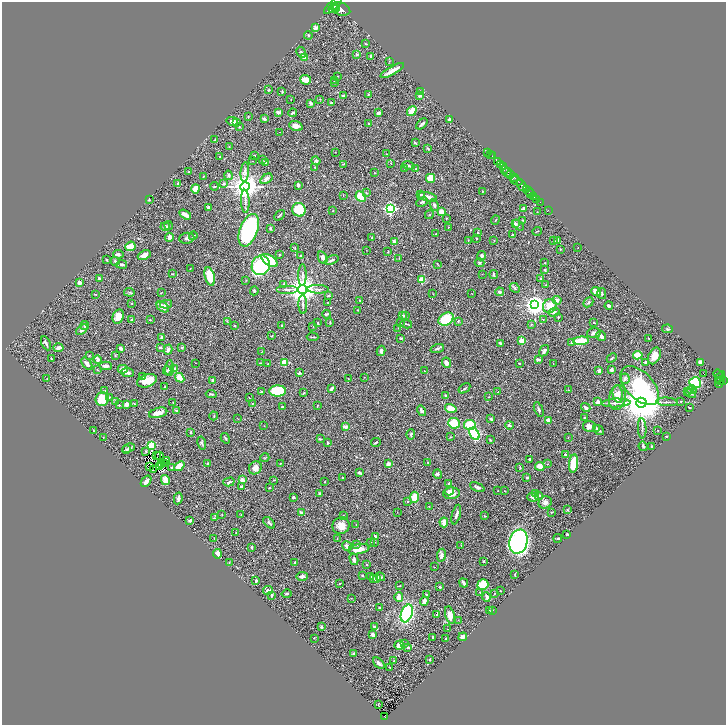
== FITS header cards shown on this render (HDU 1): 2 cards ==
NAXIS1  =                 1448
NAXIS2  =                 1445

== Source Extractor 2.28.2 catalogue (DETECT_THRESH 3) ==
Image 1448 x 1445 px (HDU 1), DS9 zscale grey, zoomed out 1/2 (1 PNG px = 2 x 2 image px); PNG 728 x 727 px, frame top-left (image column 1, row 1445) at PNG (2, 2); each listed source drawn as its Kron ellipse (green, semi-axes under 4 px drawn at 4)
Background 0.624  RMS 0.025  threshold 0.0745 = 3 sigma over >= 5 px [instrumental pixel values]
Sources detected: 551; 52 cannot appear on this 1/2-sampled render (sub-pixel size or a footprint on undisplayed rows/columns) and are neither listed nor drawn; the other 499 listed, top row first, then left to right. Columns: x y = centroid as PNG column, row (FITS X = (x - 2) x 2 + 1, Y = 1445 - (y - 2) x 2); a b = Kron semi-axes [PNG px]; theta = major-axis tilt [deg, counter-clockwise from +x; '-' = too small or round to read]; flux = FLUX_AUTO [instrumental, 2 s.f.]
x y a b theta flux
333 5 11 3 45 4200
333 8 6 2 47 1200
336 9 3 2 - 1200
341 9 10 6 -20 5100
316 28 4 3 - 20
308 35 4 3 - 3.8
366 44 3 2 - 2.8
301 52 6 2 -62 7.1
357 54 3 3 - 8.3
371 56 3 3 - 7.3
304 57 3 2 - 41
389 61 3 2 - 2.2
392 71 13 3 29 55
338 76 3 2 - 1.5
306 80 5 5 - 35
334 81 2 2 - 1.5
334 83 3 2 - 2.4
269 90 3 2 - 4.4
282 91 3 2 - 3.6
420 91 3 3 - 4.6
368 94 3 3 - 4
343 96 4 2 - 10
420 96 4 4 - 10
291 99 2 1 - 1.5
320 99 2 2 - 1.8
311 103 3 3 - 20
332 103 4 2 - 4.3
412 111 5 3 - 93
279 112 4 3 - 14
292 113 4 3 - 8.7
379 113 4 3 - 14
248 117 2 2 - 4.2
264 119 3 3 - 12
449 120 3 3 - 11
232 121 6 4 -14 29
236 122 4 3 - 6.8
369 124 2 2 - 4.8
422 124 6 2 41 15
296 126 7 4 -19 27
239 127 3 2 - 3.2
280 132 2 1 - 1.5
215 140 3 2 - 4.5
415 143 4 2 - 6.5
229 147 2 2 - 1.8
428 148 4 3 - 4.6
335 152 2 2 - 1.5
488 153 3 1 - 45
386 154 2 2 - 1.4
491 154 2 1 - 31
255 155 2 2 - 3.5
492 156 2 1 - 29
220 157 3 3 - 6.6
263 159 3 2 - 4.2
252 161 3 2 - 1.7
316 161 4 4 - 9.3
497 161 4 2 - 1600
265 162 4 4 - 15
391 163 3 2 - 2.2
343 164 4 2 - 3.2
501 164 2 2 - 260
408 166 6 3 -13 7.4
503 167 3 2 - 560
315 168 3 2 - 3.7
405 168 3 2 - 9.7
416 169 4 3 - 3.6
504 170 3 2 - 310
189 172 3 2 - 2.7
245 172 10 4 85 12
507 172 4 3 - 820
375 173 2 2 - 2.2
511 174 4 3 - 880
229 175 5 4 - 7.5
203 176 2 1 - 2.6
514 177 3 2 - 390
431 178 4 4 - 72
266 179 7 4 34 18
516 181 6 3 -24 1400
178 183 2 2 - 8
224 184 4 3 - 6.5
298 185 4 2 - 9
522 185 6 3 -55 2500
214 186 4 3 - 6.8
245 187 5 4 - 7100
195 189 4 4 - 36
526 189 3 2 - 630
482 191 3 2 - 2.9
529 192 4 2 - 1200
366 193 4 3 - 4.9
531 193 2 1 - 550
421 194 4 3 - 5.7
343 195 3 2 - 1.8
361 196 5 4 - 88
534 196 3 2 - 360
428 197 9 3 -13 27
537 199 2 2 - 85
149 200 3 2 - 4.2
245 201 11 3 -88 14
422 202 6 3 26 7.8
540 202 2 1 - 29
434 205 6 4 -64 10
208 207 3 3 - 11
390 208 4 3 - 910
523 209 2 2 - 40
299 210 7 6 - 120
548 210 2 2 - 23
333 211 2 2 - 3.4
441 212 2 2 - 69
537 212 2 2 - 1.8
185 215 6 3 -32 27
279 215 6 2 48 4.9
429 215 5 3 - 4.1
446 218 2 2 - 2.4
495 220 4 1 - 2.1
523 220 3 3 - 4.2
515 224 3 3 - 8.8
168 225 4 2 - 5.2
518 225 6 2 -49 6
165 227 5 3 - 15
448 227 2 1 - 1.6
270 229 3 3 - 7.2
249 230 17 8 70 680
537 231 4 2 - 2.6
477 232 3 2 - 2.6
436 234 2 1 - 1.7
513 234 2 2 - 11
193 236 4 2 - 3.7
169 237 4 3 - 23
187 238 7 5 6 14
372 238 2 2 - 3.3
476 238 2 2 - 4.2
468 240 3 2 - 2.1
494 240 2 1 - 1.5
554 241 2 2 - 3.3
557 241 3 2 - 5.5
394 242 4 3 - 18
130 246 5 4 - 50
578 247 2 1 - 1.5
295 248 3 2 - 3.2
560 249 3 2 - 2.3
367 250 2 1 - 1.2
388 252 3 2 - 3.1
118 254 5 3 - 12
279 254 2 2 - 3.4
144 255 7 4 24 26
301 255 3 2 - 6.5
482 256 4 3 - 11
323 258 6 4 -65 15
399 258 2 2 - 1.5
106 260 2 2 - 4.7
270 260 9 5 -33 170
331 260 7 3 23 8.8
115 261 4 3 - 6.4
479 263 5 3 - 4.8
544 263 3 2 - 3.1
122 264 5 3 - 8.4
438 264 4 1 - 2.3
261 265 10 9 - 450
190 269 2 2 - 1.9
545 270 3 3 - 4.7
172 274 3 2 - 3.6
482 274 2 1 - 1.3
302 275 11 4 90 14
494 275 4 2 - 8.4
210 276 9 5 -76 89
99 278 3 3 - 10
541 279 3 3 - 12
246 280 2 2 - 2.1
422 280 3 3 - 70
79 283 4 4 - 17
284 285 3 3 - 9.2
546 285 3 2 - 2
515 288 5 3 - 6.7
287 289 11 3 0 12
303 289 4 4 - 7600
318 289 11 3 -2 13
254 291 4 3 - 5.7
129 292 5 2 - 5
499 292 4 3 - 9.5
596 292 5 2 - 75
161 293 3 2 - 2.2
96 294 2 2 - 3
433 294 2 2 - 1.6
472 294 2 1 - 1.1
602 294 6 3 -76 5.5
329 296 4 2 - 4.8
360 300 2 2 - 3.8
557 300 4 3 - 18
588 302 5 3 - 7.8
132 303 2 2 - 2.5
327 303 3 1 - 1.7
166 304 6 3 12 9.9
303 304 10 3 -88 12
534 305 4 4 - 4000
550 306 7 6 - 80
609 306 4 3 - 9.7
163 307 7 4 -35 28
358 310 2 2 - 2.3
554 312 6 3 19 9.2
326 314 4 2 - 6.6
403 316 3 2 - 5.6
405 316 3 3 - 6.1
118 317 7 5 67 40
558 317 2 2 - 3.6
446 319 8 6 29 170
132 320 3 2 - 4.3
150 320 2 2 - 1.9
543 320 3 2 - 2.1
227 321 2 2 - 1.9
458 321 3 2 - 3.8
317 322 2 1 - 2.8
401 322 2 2 - 7.4
330 323 4 2 - 3
594 323 3 2 - 3.1
406 324 6 2 -13 6
531 324 3 2 - 2.5
85 325 5 3 - 8.7
234 326 2 2 - 2.3
282 326 3 3 - 3.8
313 326 3 2 - 1.9
398 328 2 1 - 1.3
668 329 5 3 - 7.1
82 330 7 4 41 14
594 333 7 5 7 12
272 336 2 2 - 2.2
601 336 5 3 - 24
162 337 3 2 - 36
312 337 6 2 -4 3.8
401 338 3 3 - 3.7
649 339 4 2 - 3.6
522 341 3 2 - 86
581 341 8 3 3 120
46 343 7 2 -64 12
500 343 4 3 - 7.8
572 343 3 3 - 10
182 347 3 3 - 7.7
59 348 5 3 - 23
121 348 4 3 - 16
160 348 3 3 - 9
437 348 7 3 18 8.4
168 350 5 3 - 14
381 351 5 4 - 13
544 351 6 3 57 10
262 352 4 1 - 1.9
89 355 3 2 - 3
115 355 3 2 - 3.1
638 355 5 4 - 67
654 356 9 5 63 39
612 358 5 3 - 5
51 359 3 2 - 4.3
538 359 3 2 - 9.7
97 360 4 3 - 22
645 362 3 2 - 8.3
700 362 4 3 - 16
196 363 2 1 - 1.2
260 363 3 2 - 2.5
284 363 3 3 - 170
446 363 5 3 - 33
553 363 2 2 - 1.2
87 364 7 3 -52 19
268 364 2 2 - 3.2
519 364 2 2 - 3.4
106 366 6 3 -3 16
169 368 8 4 86 19
174 368 3 3 - 11
123 369 5 4 - 21
97 370 4 2 - 2.3
599 370 4 3 - 9.1
611 370 3 3 - 14
167 371 4 3 - 4.9
424 371 2 1 - 2.1
128 373 6 3 -5 19
299 373 4 3 - 7.8
704 374 2 1 - 3
718 374 5 2 - 250
142 377 4 2 - 3.2
364 377 2 2 - 1.6
720 377 6 2 57 250
180 378 5 3 - 54
348 378 2 2 - 1.9
47 379 2 1 - 2
625 379 5 4 - 13
212 380 3 2 - 7.7
723 380 3 2 - 590
147 381 10 6 17 64
721 381 3 2 - 260
719 382 5 3 - 490
695 383 6 5 - 200
165 386 2 2 - 1.9
640 386 24 13 -45 580
464 388 6 3 33 7.4
332 389 4 2 - 13
105 390 3 2 - 3.3
568 390 3 1 - 1.8
692 390 5 3 - 7
261 391 3 2 - 3.8
278 391 8 5 3 190
688 391 4 3 - 5.1
498 392 2 2 - 3.8
304 393 3 2 - 5
690 393 5 3 - 5.8
211 394 5 3 - 5.6
618 394 9 5 -80 27
445 396 3 3 - 7.3
109 397 4 3 - 4.8
489 397 2 2 - 1.8
249 398 3 2 - 2.3
617 398 13 8 77 48
102 399 7 6 - 110
116 401 4 3 - 6.2
173 402 2 1 - 1.8
598 402 2 2 - 40
667 402 11 3 -4 10
681 402 3 2 - 2.8
616 403 14 3 2 19
641 403 5 5 - 22000
126 404 4 3 - 22
135 404 3 3 - 3.2
252 404 3 2 - 3.1
119 405 3 3 - 3.1
317 405 3 2 - 2.6
282 407 3 2 - 5.3
690 407 3 1 - 3.6
451 408 6 3 -17 73
586 408 5 3 - 12
539 409 8 3 -69 9
177 410 4 3 - 5.8
421 411 5 3 - 14
158 413 9 5 16 38
214 416 4 3 - 4.4
584 417 2 2 - 3.8
238 419 3 2 - 1.7
491 419 3 2 - 12
548 420 4 3 - 18
454 423 6 5 - 100
470 425 6 5 - 110
509 425 4 3 - 6.9
264 426 2 2 - 1.6
589 426 6 5 - 22
345 427 2 2 - 37
596 428 4 3 - 7
642 429 10 2 -87 8.2
599 430 6 3 -38 12
94 431 3 2 - 2.6
658 431 2 2 - 1.7
191 432 3 2 - 3
411 434 5 3 - 5.4
474 434 7 4 -61 450
103 437 2 2 - 1.4
451 437 2 2 - 3
568 437 3 1 - 1.8
667 437 2 2 - 4.1
225 438 5 2 - 6.2
320 439 4 2 - 4.8
490 439 3 2 - 4
327 442 4 2 - 3.7
376 442 5 2 - 5.5
202 443 7 3 -75 8.2
151 445 3 3 - 270
643 446 5 3 - 6.3
651 446 3 2 - 3.3
128 448 7 3 23 8.9
126 450 4 3 - 4.5
146 451 3 2 - 3.7
565 454 2 2 - 6.3
156 456 2 1 - 1.6
159 456 4 1 - 0.93
265 458 5 3 - 5.1
529 459 2 2 - 4.3
166 461 3 1 - 2.1
164 463 3 1 - 1.4
280 463 2 2 - 2.2
428 463 2 1 - 1.6
574 463 9 4 83 140
161 464 3 1 - 1.7
207 464 3 2 - 5.6
388 464 3 3 - 18
547 464 2 2 - 1.8
179 466 6 4 40 71
540 466 5 4 - 43
149 467 2 1 - 0.64
160 467 2 1 - 1.3
520 467 4 2 - 3.3
172 468 4 2 - 4.1
255 468 7 6 - 22
153 469 2 1 - 0.49
359 473 3 2 - 7.4
438 474 4 4 - 6.5
527 477 3 2 - 6.6
343 478 2 2 - 4.5
165 480 5 4 - 46
242 480 3 3 - 28
274 480 3 2 - 2.4
146 481 6 3 52 27
229 482 6 2 16 7.7
324 482 2 2 - 2.3
449 483 3 2 - 5.2
241 487 3 3 - 12
477 487 8 3 -25 11
269 488 3 2 - 2.9
449 491 5 3 - 12
498 491 2 1 - 1.2
505 491 2 1 - 1.8
451 493 8 5 5 40
535 493 2 2 - 1.9
320 494 3 2 - 12
539 495 4 3 - 8
293 497 2 2 - 7.8
414 497 5 4 - 65
533 497 6 4 -8 13
178 498 6 3 78 17
407 501 2 2 - 4.6
545 502 7 6 - 20
429 506 2 1 - 1.4
567 510 3 3 - 3
301 512 4 3 - 13
397 512 2 1 - 2
552 512 2 2 - 2.8
222 514 2 2 - 1.3
241 514 3 2 - 2.3
456 514 10 3 75 15
343 516 2 2 - 2.5
484 516 2 2 - 2
215 518 4 3 - 4.3
190 521 4 3 - 8.9
444 522 5 3 - 32
269 523 7 3 -41 10
341 525 8 8 - 38
356 525 3 2 - 2.3
236 533 3 2 - 2.5
567 534 2 2 - 4.3
375 536 3 2 - 6.5
214 538 2 2 - 1.9
337 538 3 2 - 2.7
558 538 4 2 - 3.8
519 541 12 9 74 1100
371 542 2 2 - 4.1
375 542 2 2 - 3.4
356 545 3 3 - 4.2
461 545 3 2 - 2.3
347 546 5 3 - 24
251 547 3 2 - 7.7
359 549 11 5 10 45
217 554 5 3 - 43
441 555 7 4 82 15
354 559 6 3 -77 13
484 561 3 2 - 3.6
229 563 2 1 - 1.4
294 563 3 2 - 5.2
367 565 2 2 - 9.8
434 567 2 1 - 1.6
515 574 3 2 - 2.5
362 575 2 2 - 3.4
302 576 6 3 3 16
371 576 3 3 - 5.6
380 577 5 3 - 10
374 578 3 3 - 6.8
377 578 3 2 - 80
256 581 3 2 - 8.5
339 583 2 2 - 2.8
464 583 4 2 - 18
483 585 5 5 - 150
400 586 3 2 - 3.8
439 587 3 2 - 3
268 590 5 3 - 18
500 591 3 2 - 2.1
480 592 4 3 - 3.2
287 593 5 3 - 5.7
426 594 3 3 - 8.3
494 594 3 2 - 1.8
272 595 3 2 - 6.2
399 597 5 4 - 34
487 597 5 3 - 13
351 598 3 2 - 1.9
424 601 4 3 - 31
380 608 2 2 - 11
489 610 3 2 - 3.2
492 610 2 2 - 5.9
407 613 9 5 71 530
437 615 3 3 - 9.2
450 615 9 4 -75 43
458 620 2 2 - 1.7
321 627 4 3 - 6.5
374 627 3 3 - 11
448 629 3 2 - 1.5
372 635 3 3 - 24
463 637 4 3 - 14
314 638 2 2 - 3.2
433 638 3 2 - 10
446 639 2 2 - 13
404 644 3 2 - 5.1
399 645 5 4 - 54
408 648 4 3 - 9.1
353 653 4 3 - 4.9
429 660 2 2 - 6.3
394 661 2 2 - 2.8
379 663 7 2 -45 13
390 668 3 2 - 2.8
378 705 3 2 - 1.6
385 717 4 2 - 91
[52 sub-pixel or undisplayed-footprint detections neither listed nor drawn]